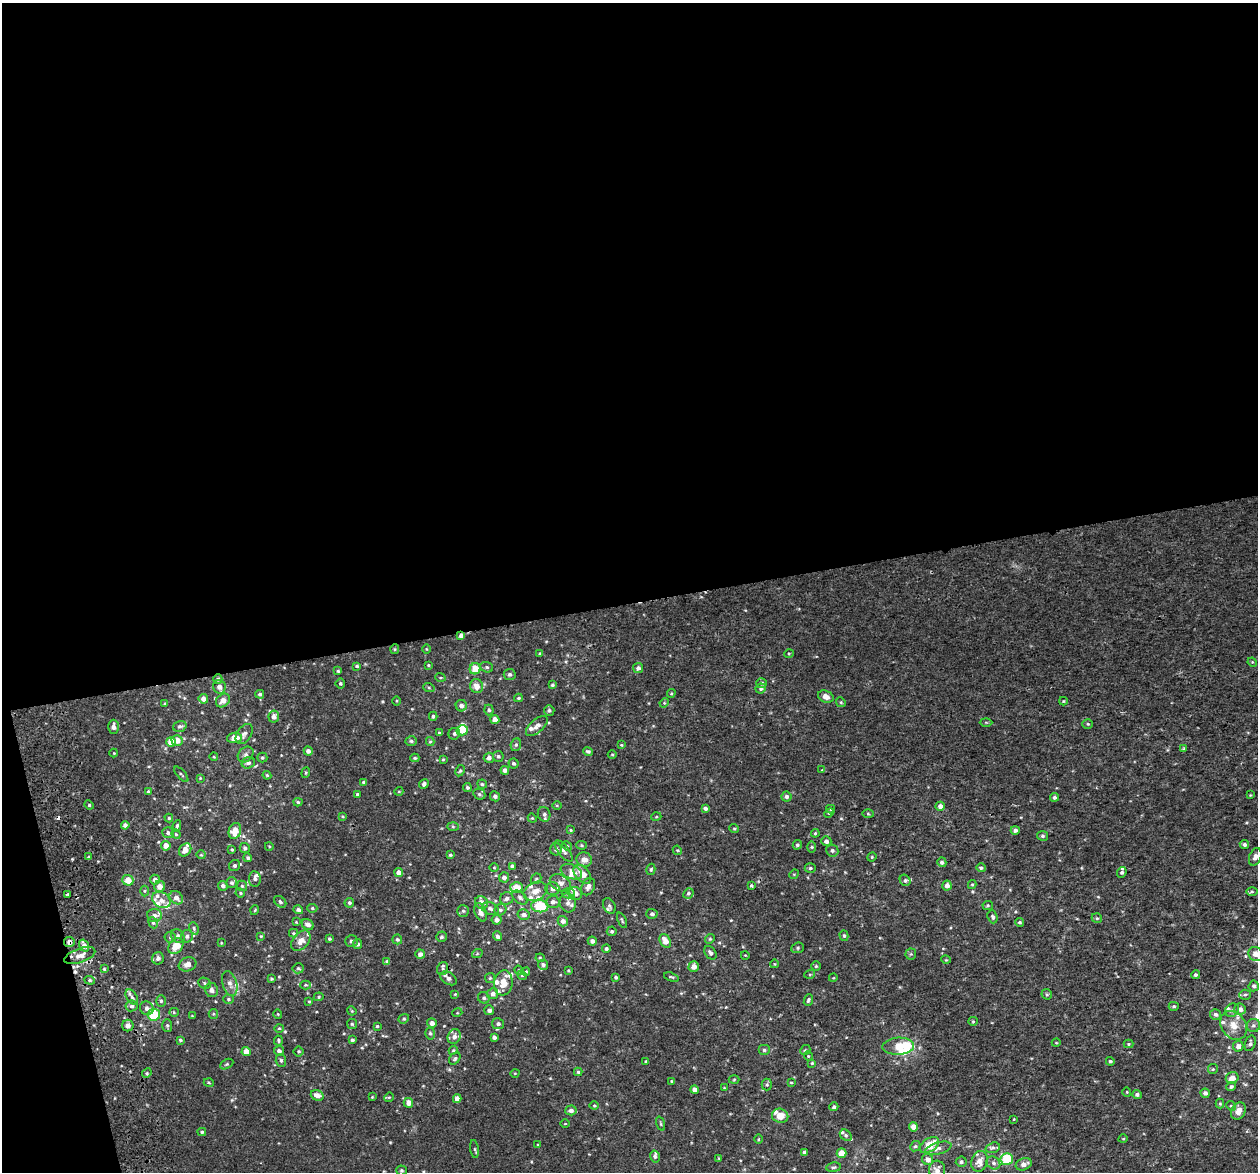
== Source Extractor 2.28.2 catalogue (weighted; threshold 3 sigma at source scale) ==
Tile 1 of 4 x 4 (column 1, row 1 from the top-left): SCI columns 57-1312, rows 3609-4778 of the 5136 x 4831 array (HDU 1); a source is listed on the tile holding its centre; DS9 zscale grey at full resolution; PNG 1260 x 1174 px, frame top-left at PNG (2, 3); each listed source drawn as its Kron ellipse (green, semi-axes under 4 px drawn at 4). Shown black and unused: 53% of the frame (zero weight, under 2 of 3 exposures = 3% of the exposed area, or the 3 px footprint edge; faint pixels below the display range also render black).
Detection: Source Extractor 2.28.2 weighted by HDU 2 'WHT'; one run over the whole footprint, this tile lists its part. Background 0.00261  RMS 0.0026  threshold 0.0119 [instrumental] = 3 sigma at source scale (4.5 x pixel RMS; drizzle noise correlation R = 1.50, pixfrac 1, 0.0396/0.0396 arcsec/px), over >= 5 px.
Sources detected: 421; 2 inside a brighter object's white glare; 2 cosmic-ray / hot-pixel residue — neither listed nor drawn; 38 inside a brighter listed object's ellipse — not listed separately; the other 379 listed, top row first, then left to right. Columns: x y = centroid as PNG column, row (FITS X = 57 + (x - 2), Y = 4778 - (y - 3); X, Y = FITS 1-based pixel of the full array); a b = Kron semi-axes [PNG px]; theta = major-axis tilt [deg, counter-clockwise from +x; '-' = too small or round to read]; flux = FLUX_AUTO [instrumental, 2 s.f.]
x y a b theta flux
461 636 4 4 - 1.1
395 649 5 4 - 0.35
426 649 4 3 - 0.19
789 653 5 3 - 0.25
540 654 4 3 - 0.38
1252 662 5 4 - 0.26
428 665 3 3 - 0.23
357 666 4 3 - 0.38
487 667 6 5 - 0.48
638 668 5 5 - 1
475 669 6 5 - 4.7
338 671 3 3 - 0.31
510 674 6 5 - 0.68
440 677 5 3 - 0.3
218 679 5 4 - 0.49
761 683 5 5 - 0.6
340 684 5 4 - 0.4
552 685 4 3 - 0.37
477 686 7 6 - 2.1
219 687 7 6 - 1.4
429 688 6 3 -19 0.31
761 688 5 5 - 0.51
671 693 4 3 - 0.28
260 694 4 4 - 0.42
826 697 8 5 -22 1.4
518 698 4 3 - 0.35
203 699 5 4 - 1.5
223 700 8 6 41 1.8
396 701 5 3 - 0.24
1063 701 4 4 - 0.25
841 702 5 4 - 0.32
165 703 4 4 - 0.26
664 703 5 4 - 0.25
461 706 6 5 - 1
489 710 5 5 - 0.54
549 710 5 5 - 0.5
433 716 4 4 - 0.47
274 717 6 5 - 1.1
495 719 4 4 - 2
986 722 6 4 -1 0.29
1088 724 5 5 - 0.39
180 726 7 5 19 0.57
537 726 13 6 41 1.2
113 727 7 5 89 1.2
462 730 6 5 - 3.4
439 733 3 3 - 0.31
244 734 11 7 56 0.96
454 734 6 5 - 0.64
234 738 7 5 4 2.5
177 740 5 5 - 2.2
411 741 5 5 - 0.47
171 742 5 4 - 3.5
430 742 4 4 - 0.31
516 745 6 5 - 0.47
621 745 4 4 - 0.23
1184 749 4 3 - 0.32
308 751 4 4 - 1.1
588 751 5 4 - 0.51
114 753 4 4 - 0.22
246 754 9 7 46 0.81
612 755 4 3 - 0.24
498 756 5 5 - 0.6
214 757 4 3 - 0.2
262 758 5 5 - 0.38
415 758 4 4 - 0.34
489 758 5 5 - 0.84
443 759 4 4 - 0.26
248 763 7 5 18 0.68
513 763 5 5 - 0.63
505 770 4 4 - 0.93
822 770 4 4 - 0.21
460 771 6 4 61 0.39
306 773 5 4 - 0.33
181 774 9 3 -49 0.34
267 775 4 3 - 0.28
200 778 4 4 - 0.21
364 782 4 4 - 0.59
424 784 5 4 - 0.61
482 784 4 4 - 0.35
467 787 4 4 - 0.46
148 791 4 3 - 0.3
399 791 4 3 - 0.2
357 794 4 3 - 0.28
479 794 6 5 - 0.48
1250 795 4 3 - 0.19
495 796 5 5 - 0.79
786 796 5 5 - 0.82
1054 797 4 4 - 0.62
298 802 4 4 - 0.33
89 805 5 4 - 0.32
557 806 5 3 - 0.24
940 806 4 4 - 1.3
705 808 4 4 - 0.75
830 809 4 4 - 0.33
829 813 5 3 - 0.27
544 814 7 6 - 0.74
868 814 5 3 - 0.29
342 816 4 3 - 0.22
656 817 5 3 - 0.24
169 818 4 4 - 0.33
532 818 4 3 - 0.26
125 825 4 4 - 0.88
177 826 5 3 - 0.43
453 827 6 4 -2 0.36
734 828 5 3 - 0.24
571 830 4 3 - 0.3
1015 830 4 4 - 0.82
235 831 8 6 71 3.2
168 833 6 5 - 0.71
815 833 4 3 - 0.26
176 834 5 4 - 0.25
1042 836 5 5 - 0.46
826 841 5 5 - 0.94
581 845 5 4 - 0.32
797 845 5 4 - 0.46
1244 845 5 4 - 0.54
166 846 5 4 - 2.3
269 846 4 3 - 0.19
567 846 5 4 - 0.28
812 847 5 3 - 0.3
245 848 5 5 - 0.62
556 849 6 6 - 0.82
185 850 7 5 53 2.1
232 850 3 3 - 0.32
677 850 5 3 - 0.24
564 851 12 5 -53 0.96
832 851 6 6 - 0.63
201 855 4 4 - 0.27
450 855 4 3 - 0.38
89 857 3 3 - 0.29
872 857 5 4 - 0.27
1255 857 9 6 69 1.2
248 858 4 4 - 0.48
584 859 8 7 - 1.6
942 862 5 4 - 0.8
234 865 6 5 - 0.57
512 866 4 4 - 0.8
494 867 4 3 - 0.22
810 868 5 4 - 0.43
981 868 5 4 - 0.51
651 869 6 4 74 0.4
571 872 11 7 -23 1.6
1122 872 5 4 - 0.54
399 873 5 4 - 1.4
582 874 11 7 -51 3.1
794 874 5 4 - 0.27
504 877 5 5 - 1.1
255 879 8 6 -83 0.67
536 879 6 4 44 0.36
128 880 5 5 - 3.3
155 880 5 5 - 1.3
905 880 6 5 - 0.53
232 883 5 5 - 0.51
560 883 11 8 -28 1.5
972 884 4 4 - 0.35
160 886 5 5 - 2.2
223 886 5 4 - 0.84
242 886 5 5 - 0.35
751 886 3 3 - 0.73
947 886 5 4 - 1.3
516 887 6 5 - 4.3
588 887 9 6 65 1.2
552 889 7 6 - 1.4
144 891 5 3 - 0.28
536 891 12 9 24 2
1252 892 6 4 1 0.34
240 893 5 4 - 0.33
568 893 7 5 1 0.69
575 893 7 6 - 1.9
688 893 5 4 - 0.47
68 894 3 3 - 0.59
176 898 7 6 - 1.5
507 898 7 6 - 0.9
520 898 9 5 -38 0.65
161 900 10 7 -32 1.7
280 902 7 5 -39 0.53
481 902 7 6 - 1.7
553 902 7 6 - 0.93
349 903 5 4 - 0.49
568 903 9 8 - 1.3
988 905 5 4 - 0.34
540 906 8 6 -4 9.8
609 906 8 5 -61 0.59
312 908 5 4 - 0.37
490 909 9 6 -23 0.78
255 910 5 3 - 0.23
298 910 5 4 - 0.77
500 910 6 5 - 0.59
463 911 6 5 - 0.43
481 912 9 5 -70 1.3
652 914 5 5 - 0.74
154 915 7 6 - 1
524 915 6 5 - 1.1
993 917 6 5 - 0.49
1097 918 5 4 - 0.4
497 920 5 5 - 1.1
622 920 8 3 -66 0.33
563 921 5 5 - 1.2
296 922 3 3 - 0.18
1020 922 4 4 - 0.45
153 923 6 4 -66 0.44
308 924 6 5 - 1.1
194 928 6 4 -71 0.41
612 931 5 5 - 0.53
293 933 4 4 - 0.28
178 936 7 6 - 0.97
187 936 6 6 - 0.74
261 936 4 4 - 0.22
497 936 5 4 - 0.79
844 936 5 4 - 0.41
170 937 5 5 - 0.45
441 937 5 5 - 0.49
329 939 4 3 - 0.4
397 939 5 5 - 0.52
710 939 5 4 - 0.34
301 941 11 7 49 2.1
351 941 6 6 - 0.6
592 941 4 4 - 0.9
665 941 7 5 -58 2.8
69 942 5 5 - 0.96
221 943 4 3 - 0.2
357 944 5 4 - 0.65
84 946 6 4 -71 2
176 946 8 6 46 4.4
798 948 6 5 - 0.47
606 949 4 4 - 0.49
710 953 7 5 -52 0.7
420 954 5 4 - 1.1
477 954 5 3 - 0.23
911 954 5 5 - 0.37
1255 954 7 6 - 1.8
745 955 4 2 - 0.18
80 956 16 7 20 1.9
158 958 6 6 - 0.75
540 958 4 4 - 0.28
946 960 5 3 - 0.2
387 962 4 4 - 0.78
188 964 9 6 21 1.5
774 964 4 3 - 0.18
543 965 5 5 - 0.67
816 966 4 4 - 0.34
694 967 5 5 - 1.8
298 968 5 5 - 0.45
104 969 4 4 - 0.38
443 969 7 5 72 0.49
519 970 5 4 - 0.31
568 970 4 3 - 0.28
526 972 4 3 - 0.3
810 974 5 3 - 0.29
522 975 5 4 - 0.33
1195 975 4 4 - 0.5
616 977 4 4 - 0.45
671 977 8 3 -17 0.34
448 978 9 6 -31 0.91
490 978 5 5 - 0.34
833 978 4 2 - 0.18
271 979 4 3 - 0.32
90 980 5 4 - 0.4
205 983 6 5 - 0.47
503 983 13 9 82 2.9
230 984 13 7 -73 1.5
305 985 5 4 - 0.33
1254 986 5 5 - 0.65
211 990 7 6 - 0.94
455 994 4 3 - 0.24
493 994 5 5 - 1.2
1047 994 5 5 - 0.45
1245 995 5 5 - 0.43
132 997 8 5 -55 0.76
319 997 5 4 - 0.35
484 998 6 5 - 0.53
228 999 5 4 - 0.38
808 1000 6 4 69 0.46
161 1001 5 5 - 0.43
309 1001 4 4 - 0.25
132 1006 6 5 - 0.83
1174 1006 5 4 - 0.36
147 1008 7 6 - 1.1
1240 1009 6 5 - 1.1
489 1010 5 5 - 0.96
1232 1010 7 6 - 0.66
352 1011 5 3 - 0.25
174 1012 5 4 - 0.28
457 1013 5 3 - 0.21
213 1014 5 4 - 0.33
278 1014 4 4 - 0.25
1215 1014 5 5 - 0.71
154 1015 6 6 - 11
192 1016 3 2 - 0.19
404 1019 5 4 - 0.37
973 1021 5 4 - 0.31
432 1023 5 4 - 1.2
352 1024 5 5 - 0.41
498 1024 6 5 - 0.75
167 1025 6 5 - 0.44
1234 1025 16 12 -54 3.1
1253 1025 7 6 - 0.67
128 1026 6 5 - 1.4
377 1026 3 3 - 0.33
279 1028 4 4 - 0.27
430 1033 6 5 - 0.46
454 1037 7 6 - 1.4
494 1037 4 4 - 0.77
180 1040 4 3 - 0.39
278 1040 5 4 - 0.36
352 1040 4 4 - 0.47
1056 1043 4 3 - 0.19
1250 1043 8 5 74 0.68
1128 1044 5 4 - 0.28
898 1046 16 8 4 4.7
1238 1046 5 5 - 1.3
453 1050 4 4 - 0.29
764 1050 6 5 - 0.58
805 1050 5 4 - 0.39
279 1051 5 5 - 0.92
299 1051 5 5 - 0.38
246 1052 4 4 - 2.4
808 1056 5 4 - 0.27
455 1059 7 5 52 0.47
281 1060 6 5 - 0.62
1110 1061 4 4 - 0.43
646 1062 4 3 - 0.29
812 1063 4 4 - 0.27
227 1064 7 4 27 0.42
1213 1069 5 5 - 0.37
578 1072 4 4 - 0.45
147 1073 5 4 - 0.35
515 1073 5 3 - 0.2
1232 1078 6 5 - 2.1
734 1080 5 3 - 0.24
671 1081 4 3 - 0.2
791 1082 4 3 - 0.24
209 1083 5 3 - 0.25
767 1084 6 5 - 0.43
1231 1087 5 4 - 0.5
724 1088 3 3 - 0.2
695 1090 4 4 - 1.5
1127 1092 4 4 - 0.25
1205 1093 5 4 - 0.96
317 1095 6 5 - 1.8
1137 1095 5 4 - 0.63
372 1097 4 3 - 0.22
389 1097 5 4 - 0.3
457 1099 4 4 - 1.5
408 1103 5 4 - 2
1220 1103 5 4 - 0.34
594 1105 4 4 - 0.28
1231 1106 5 4 - 0.35
834 1107 4 4 - 0.66
571 1110 5 5 - 1
1238 1111 9 7 61 2
780 1116 8 7 - 3.1
1014 1119 3 3 - 0.19
565 1124 5 3 - 0.19
661 1124 7 3 -71 0.35
913 1127 5 4 - 2.3
202 1132 4 4 - 0.38
846 1135 7 5 -41 0.56
759 1139 4 3 - 0.28
1123 1139 5 3 - 0.2
538 1145 4 3 - 0.2
929 1145 11 6 33 5.2
915 1146 5 4 - 0.41
938 1148 14 6 16 1.2
993 1148 7 5 18 0.63
475 1149 9 3 -81 0.36
804 1152 4 3 - 0.51
842 1153 5 4 - 4.3
655 1156 6 5 - 0.65
719 1158 4 4 - 0.23
1007 1159 6 5 - 13
928 1160 6 5 - 1.6
979 1161 10 8 73 2.3
961 1162 5 5 - 0.55
993 1163 7 6 - 0.71
1024 1164 8 6 21 1.6
833 1167 7 4 7 0.48
401 1170 5 5 - 0.42
937 1170 9 8 - 1.4
Overlapping masked pixels (flux is a lower limit): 2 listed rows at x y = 461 636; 69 942
Isophote crosses this tile's border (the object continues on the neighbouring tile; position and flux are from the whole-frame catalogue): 2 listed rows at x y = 1255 857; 1255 954